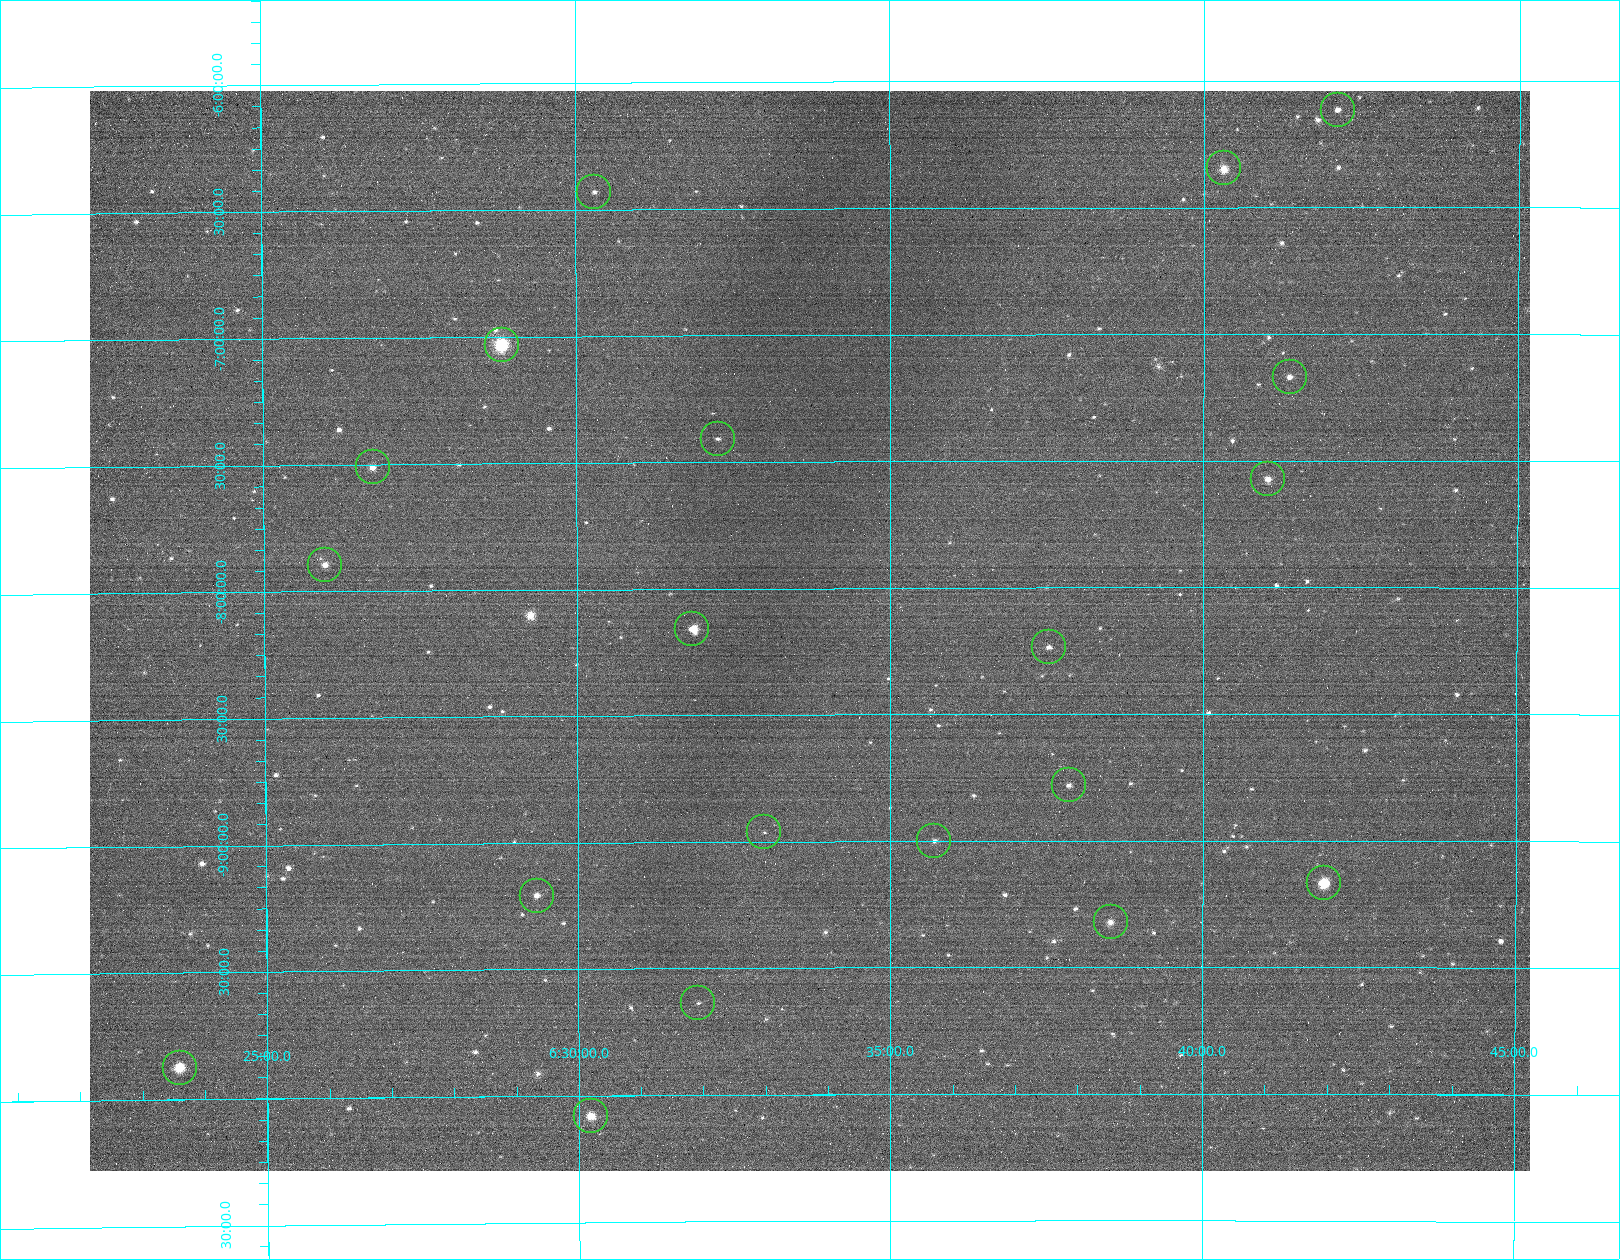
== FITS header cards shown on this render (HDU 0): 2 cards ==
NAXIS1  =                 1440
NAXIS2  =                 1080

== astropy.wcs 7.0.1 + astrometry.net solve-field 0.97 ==
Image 1440 x 1080 px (HDU 0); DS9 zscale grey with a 90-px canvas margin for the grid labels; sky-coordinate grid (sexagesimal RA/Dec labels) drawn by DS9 from the SOLVED WCS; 20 Tycho-2 reference stars matched to detected sources circled (green)
Header WCS: none
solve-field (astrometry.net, Tycho-2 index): SOLVED blind (the file carries no WCS)
Solved WCS: RA---TAN-SIP/DEC--TAN-SIP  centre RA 06:33:43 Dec -08:10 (98.43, -8.17 deg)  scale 14.2 arcsec/px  FOV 341.7' x 256.1'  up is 0 deg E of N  parity flipped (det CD > 0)
(file carries no celestial WCS; the grid is the blind solution)
Tycho-2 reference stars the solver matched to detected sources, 20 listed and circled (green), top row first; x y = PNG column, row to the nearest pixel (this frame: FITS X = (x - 90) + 1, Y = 1080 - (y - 91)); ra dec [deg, ICRS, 3 dp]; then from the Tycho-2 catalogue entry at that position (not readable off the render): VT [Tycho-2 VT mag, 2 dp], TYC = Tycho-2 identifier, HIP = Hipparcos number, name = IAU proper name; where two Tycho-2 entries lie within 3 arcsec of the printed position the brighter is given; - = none
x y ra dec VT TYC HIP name
1338 110 100.530 -6.114 6.98 4811-200-1 32080 -
1224 168 100.079 -6.346 7.13 4811-1839-1 31925 -
594 192 97.575 -6.430 7.94 4810-1497-1 30993 -
502 345 97.204 -7.033 4.62 4797-1880-1 30867 -
1290 377 100.343 -7.169 6.94 4811-64-1 32022 -
718 439 98.063 -7.408 7.30 4810-153-1 31152 -
373 467 96.687 -7.512 6.32 5364-2126-1 30675 -
1268 479 100.258 -7.573 6.98 5378-203-1 31985 -
325 565 96.495 -7.895 6.42 5364-1729-1 30608 -
692 629 97.959 -8.158 5.57 5365-52-1 31121 -
1049 647 99.383 -8.236 7.21 5365-1663-1 31656 -
1069 785 99.464 -8.782 7.66 5365-2387-1 31693 -
764 832 98.247 -8.964 7.37 5365-449-1 31226 -
934 841 98.927 -9.000 7.81 5365-2201-1 31490 -
1324 883 100.485 -9.168 5.38 5378-2317-1 32064 -
537 896 97.335 -9.209 7.50 5364-588-1 - -
1111 922 99.633 -9.322 7.70 5378-1378-1 - -
698 1003 97.980 -9.637 8.09 5369-1499-1 - -
180 1068 95.900 -9.875 6.36 5368-1745-1 30407 -
591 1116 97.547 -10.082 6.07 5368-1385-1 30986 -